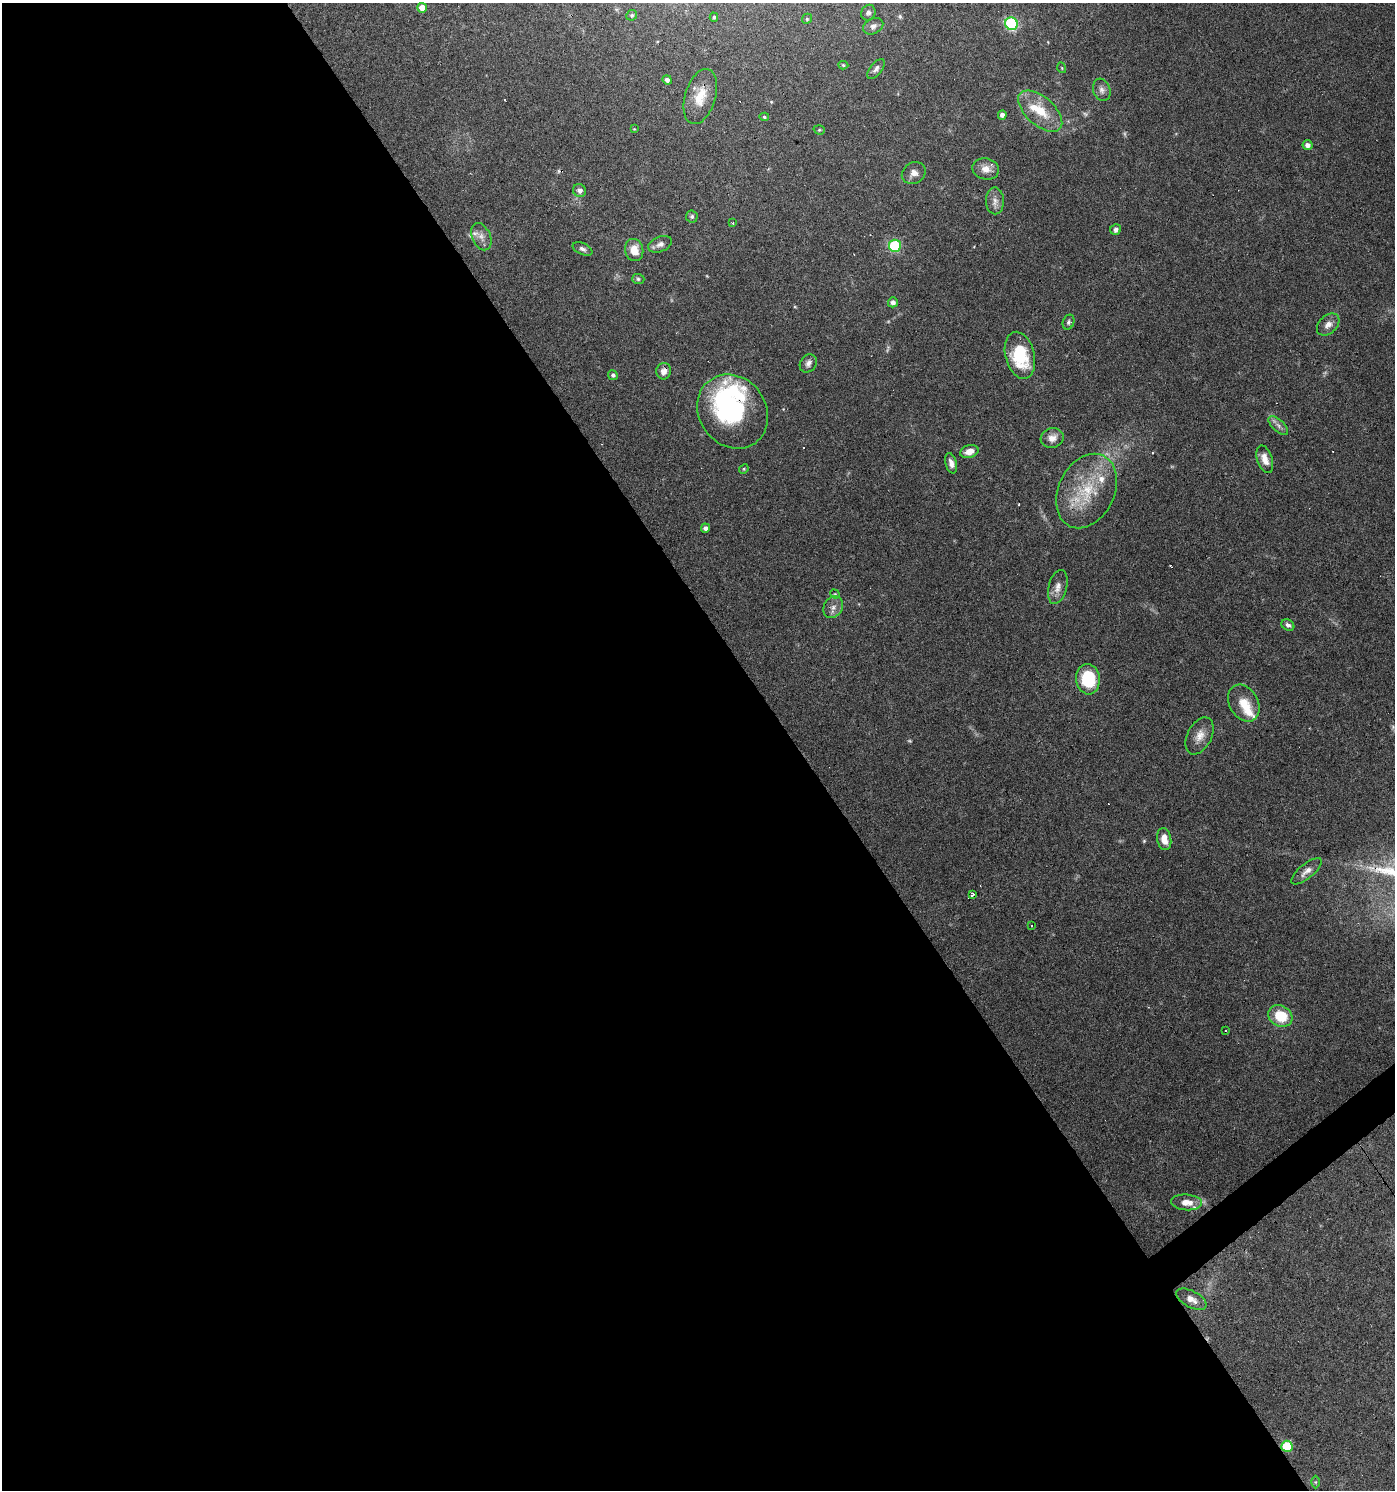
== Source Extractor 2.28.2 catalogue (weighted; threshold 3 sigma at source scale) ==
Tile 9 of 4 x 4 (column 1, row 3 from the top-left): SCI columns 190-1582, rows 1489-2976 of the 5891 x 5955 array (HDU 1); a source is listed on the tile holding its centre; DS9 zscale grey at full resolution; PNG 1397 x 1492 px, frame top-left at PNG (2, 3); each listed source drawn as its Kron ellipse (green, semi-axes under 4 px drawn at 4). Shown black and unused: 58% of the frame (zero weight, under 3 of 6 exposures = <1% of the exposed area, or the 3 px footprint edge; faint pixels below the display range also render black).
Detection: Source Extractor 2.28.2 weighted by HDU 2 'WHT'; one run over the whole footprint, this tile lists its part. Background 0.0616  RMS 0.0035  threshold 0.0143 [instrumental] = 3 sigma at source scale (4.09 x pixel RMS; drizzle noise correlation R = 1.36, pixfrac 0.8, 0.0396/0.0396 arcsec/px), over >= 5 px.
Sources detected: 89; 4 too faint to see at this stretch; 2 inside a brighter object's white glare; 12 cosmic-ray / hot-pixel residue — neither listed nor drawn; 6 inside a brighter listed object's ellipse — not listed separately; the other 65 listed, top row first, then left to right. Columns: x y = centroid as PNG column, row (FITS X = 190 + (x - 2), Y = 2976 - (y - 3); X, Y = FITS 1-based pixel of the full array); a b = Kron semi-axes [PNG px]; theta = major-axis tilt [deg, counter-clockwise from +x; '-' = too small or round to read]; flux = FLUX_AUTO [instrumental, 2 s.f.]
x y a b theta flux
422 8 5 5 - 3.6
868 13 8 7 - 1.1
632 15 5 5 - 0.66
714 17 4 4 - 0.42
807 19 5 4 - 0.44
1011 24 6 6 - 37
873 26 10 7 26 1.5
843 65 5 4 - 0.41
1062 68 5 3 - 0.29
876 69 12 6 52 1.1
667 80 5 4 - 1.3
1102 90 11 8 -71 1.5
700 96 28 15 73 7.2
1040 111 27 14 -42 8.8
1002 115 5 4 - 1.3
764 117 5 4 - 0.45
634 129 3 3 - 0.25
819 130 6 4 -18 0.44
1307 145 5 5 - 1.4
986 169 13 10 -13 2.9
914 173 12 10 33 2.3
579 190 7 6 - 1.8
995 201 13 9 -89 2
692 216 6 6 - 0.81
733 223 3 3 - 0.73
1116 230 5 5 - 1.2
481 237 14 9 -65 2.3
660 244 12 7 21 1.7
895 246 6 6 - 26
582 249 10 5 -25 1.1
634 250 11 9 -75 4.5
638 279 6 5 - 0.61
893 302 5 5 - 1.2
1069 322 8 5 71 0.75
1328 324 13 9 43 2.4
1020 355 24 14 -76 18
808 363 9 8 - 1.6
664 371 8 7 - 1.8
613 375 5 4 - 0.85
733 412 39 33 -55 43
1278 425 12 5 -44 1.5
1052 438 11 10 - 2.8
969 452 9 6 16 2.7
1265 459 14 7 -71 3.1
951 463 10 5 -74 1.7
744 469 5 4 - 0.39
1087 491 39 28 65 19
705 528 4 4 - 1.2
1058 587 17 9 76 2.7
835 594 5 4 - 0.39
833 607 11 9 56 2
1288 625 7 5 -31 1.2
1088 679 15 12 -84 16
1244 703 20 14 -60 6.6
1200 736 20 12 63 3.7
1164 839 11 7 -81 3.7
1307 871 19 7 40 2.4
973 894 4 3 - 4.9
1031 926 3 3 - 0.77
1280 1016 12 10 -28 10
1226 1030 3 3 - 2.5
1186 1202 15 8 -5 3.6
1191 1299 16 8 -27 3.1
1287 1446 5 5 - 12
1315 1482 6 4 90 0.48
Overlapping masked pixels (flux is a lower limit): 3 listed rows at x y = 664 371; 733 412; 1287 1446